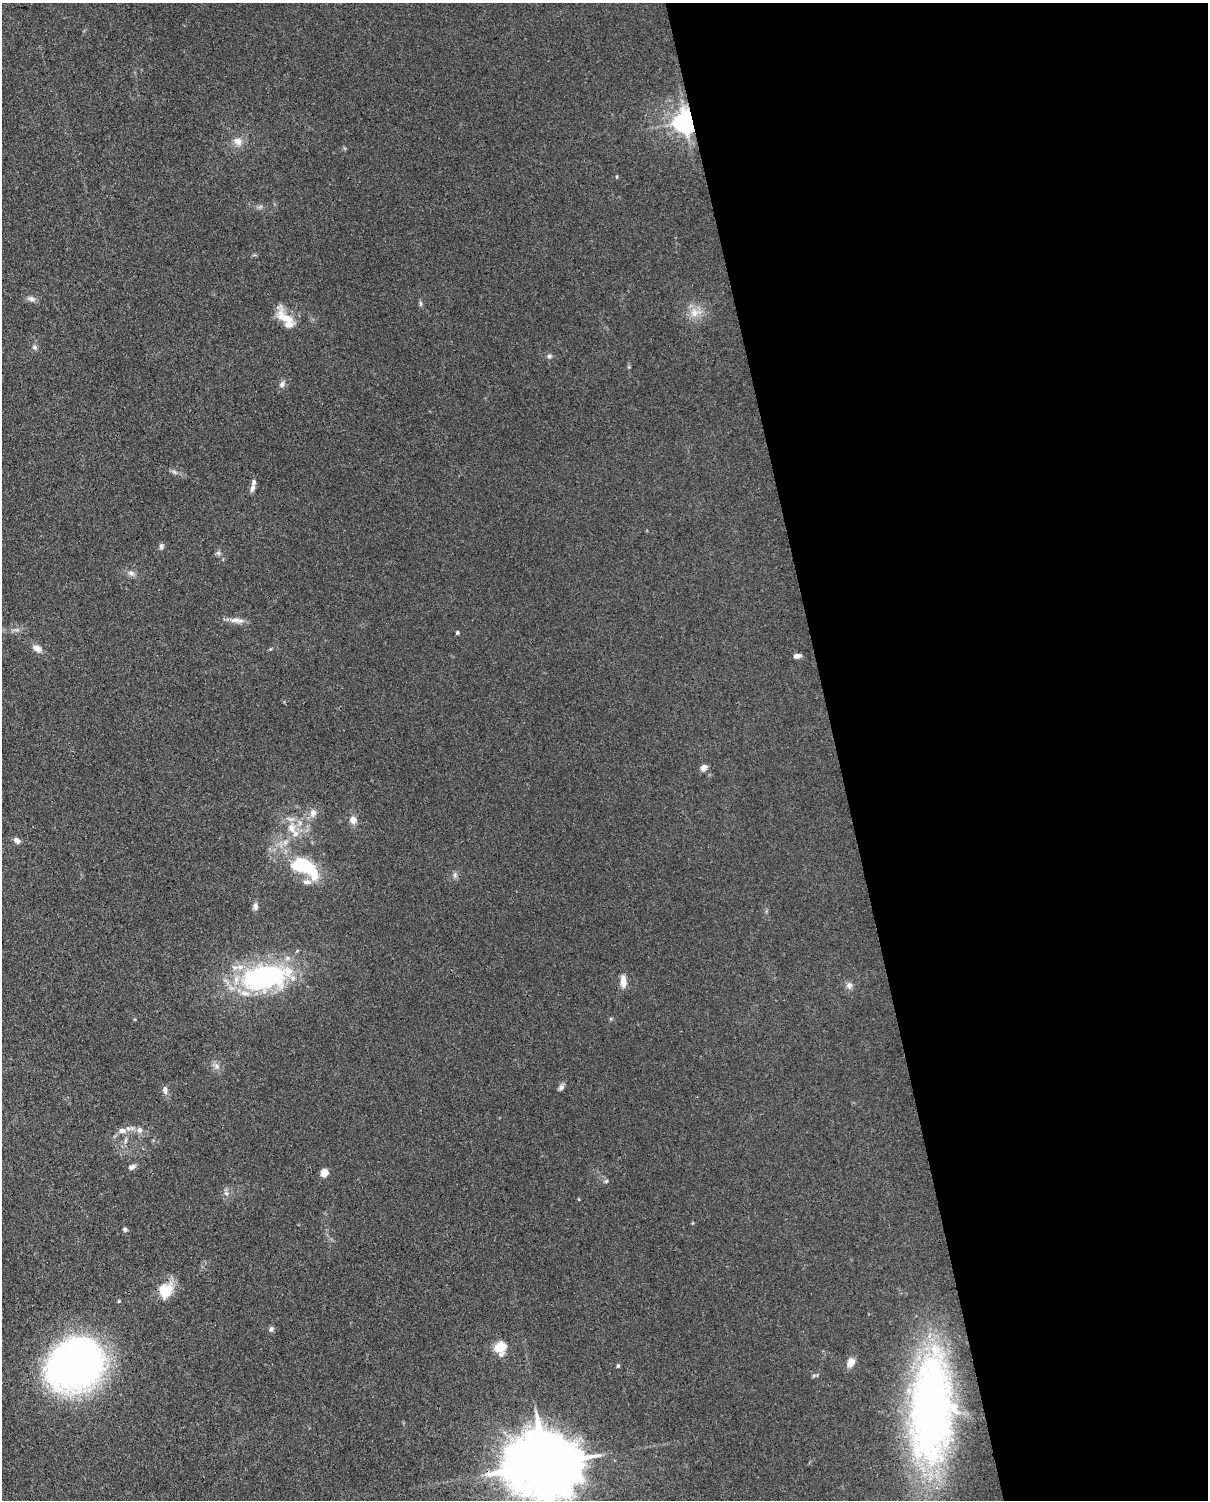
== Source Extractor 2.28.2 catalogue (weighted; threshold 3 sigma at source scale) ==
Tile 8 of 4 x 3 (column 4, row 2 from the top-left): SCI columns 3710-4915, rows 1652-3149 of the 5004 x 4912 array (HDU 1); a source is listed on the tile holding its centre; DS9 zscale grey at full resolution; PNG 1210 x 1502 px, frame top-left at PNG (2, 3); no overlay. Shown black and unused: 31% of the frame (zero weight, under 3 of 4 exposures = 7% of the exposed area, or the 3 px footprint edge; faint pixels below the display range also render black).
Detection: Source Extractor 2.28.2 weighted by HDU 2 'WHT'; one run over the whole footprint, this tile lists its part. Background 0.0294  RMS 0.0028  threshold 0.0124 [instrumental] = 3 sigma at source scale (4.5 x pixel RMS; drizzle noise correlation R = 1.50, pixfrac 1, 0.05/0.05 arcsec/px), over >= 5 px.
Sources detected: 56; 1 inside a brighter object's white glare — not listed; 3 inside a brighter listed object's ellipse — not listed separately; the other 52 listed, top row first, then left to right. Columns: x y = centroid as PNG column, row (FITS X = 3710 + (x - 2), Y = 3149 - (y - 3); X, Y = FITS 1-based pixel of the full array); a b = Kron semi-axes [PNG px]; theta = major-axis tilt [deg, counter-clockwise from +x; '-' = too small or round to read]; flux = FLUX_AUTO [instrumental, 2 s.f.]
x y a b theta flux
685 121 7 6 - 230
238 141 12 10 -33 2.2
617 176 5 3 - 0.28
260 207 7 4 19 0.53
31 299 12 6 -8 1.1
420 303 7 5 -84 0.54
695 313 17 12 11 3.6
286 318 29 12 -42 5.7
34 347 8 6 -33 0.65
549 356 6 6 - 0.67
282 384 9 7 59 1.1
174 472 7 4 -19 0.6
252 488 11 6 74 1.1
161 546 7 6 - 0.7
218 553 6 6 - 0.59
131 573 10 7 -26 1.1
236 620 16 8 -8 2
457 633 5 4 - 0.38
37 648 13 7 -23 1.8
797 656 9 5 6 1
703 767 8 7 - 1.3
313 813 11 9 75 1.8
353 820 10 9 - 1.7
291 828 15 12 -72 3.8
17 840 8 6 -37 1.3
305 866 27 13 -13 21
455 875 8 6 71 0.71
307 882 12 7 -2 1.5
255 906 10 6 86 1
264 977 56 27 10 49
623 981 16 7 -88 2.3
849 985 9 8 - 1.2
217 1066 8 6 -48 0.99
561 1087 8 6 51 0.83
165 1090 11 6 -83 1.2
122 1130 10 7 -2 1.6
139 1130 9 7 88 1.1
125 1141 7 4 72 0.56
132 1167 9 6 21 0.99
324 1173 7 7 - 3.3
606 1181 6 4 44 0.37
226 1193 7 6 - 0.78
125 1229 5 5 - 0.59
165 1290 20 17 53 6.3
271 1329 7 6 - 0.76
499 1347 10 9 - 7.7
851 1362 11 8 65 2.6
76 1364 42 36 28 190
618 1366 5 4 - 0.37
814 1375 7 4 19 0.43
931 1412 113 45 89 130
544 1464 22 17 1 3300
Overlapping masked pixels (flux is a lower limit): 2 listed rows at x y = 685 121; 544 1464
Isophote crosses this tile's border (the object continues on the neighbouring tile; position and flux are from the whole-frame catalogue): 1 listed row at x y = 544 1464